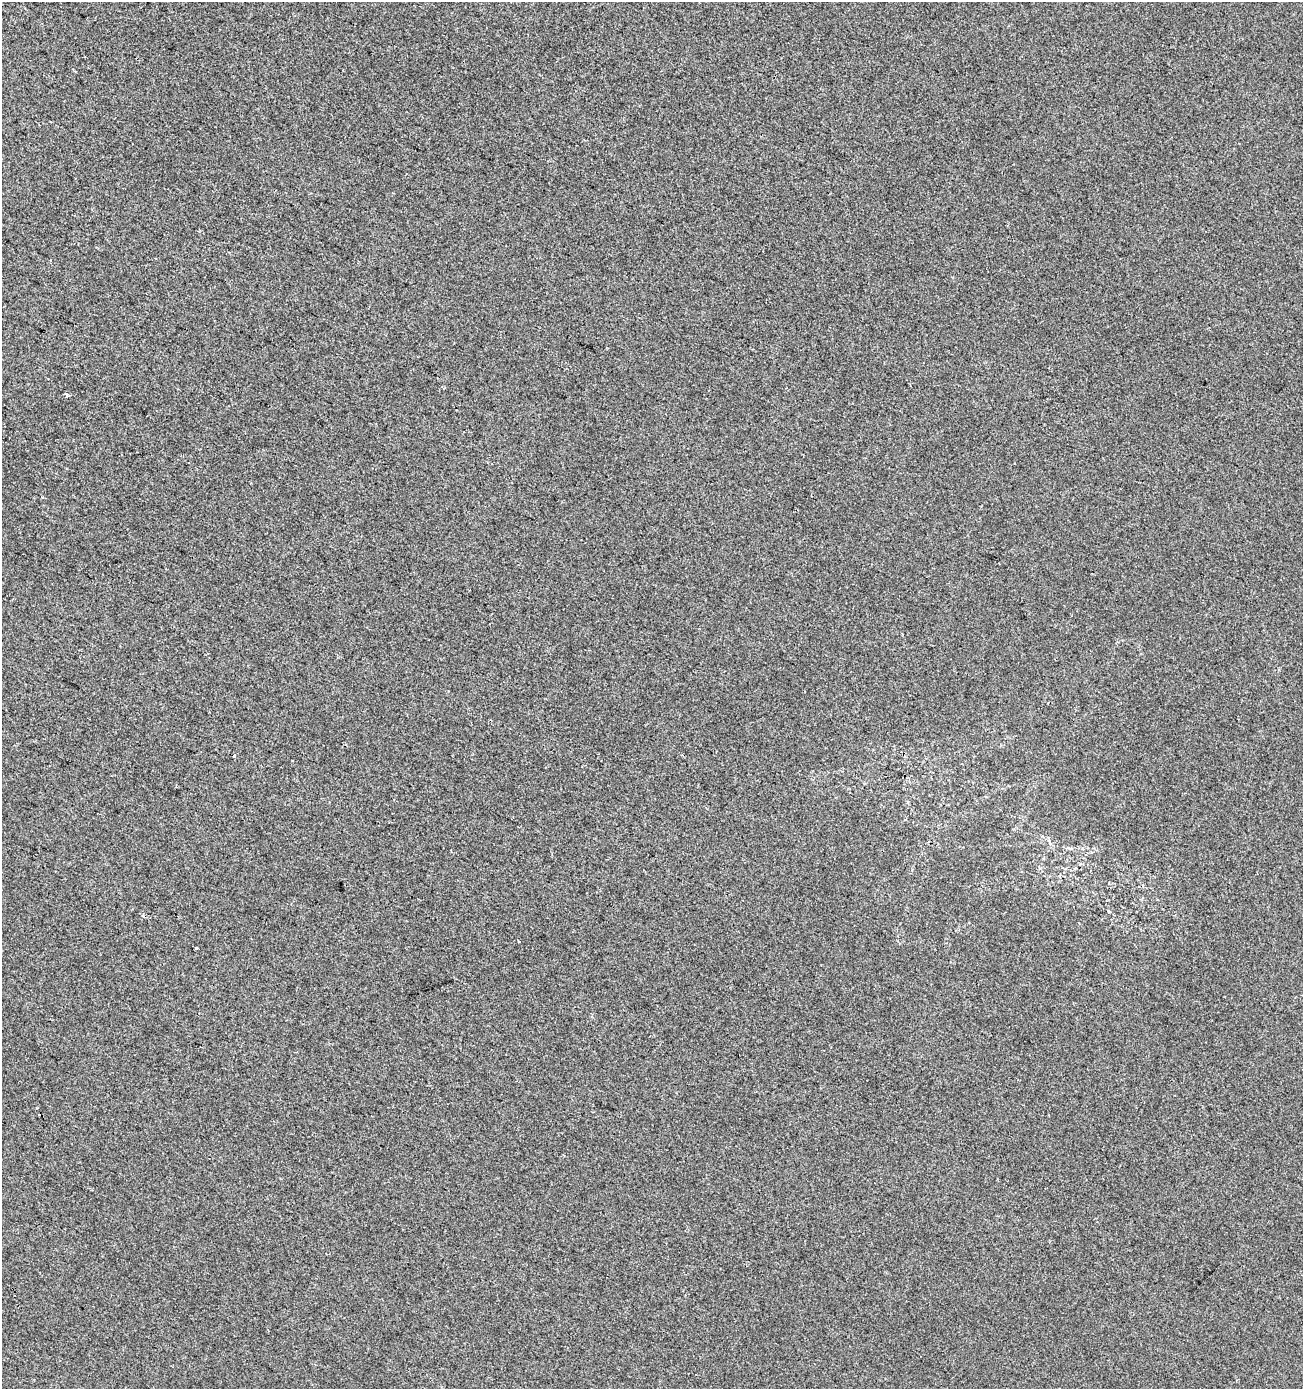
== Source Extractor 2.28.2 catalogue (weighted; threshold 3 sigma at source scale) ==
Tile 11 of 4 x 4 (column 3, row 3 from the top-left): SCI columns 2879-4179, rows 1389-2775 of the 5692 x 5559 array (HDU 1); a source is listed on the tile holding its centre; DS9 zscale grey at full resolution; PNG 1305 x 1391 px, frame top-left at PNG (2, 2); no overlay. Shown black and unused: <1% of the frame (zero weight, under 2 of 3 exposures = <1% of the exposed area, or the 3 px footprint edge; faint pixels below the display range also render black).
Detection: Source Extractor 2.28.2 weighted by HDU 2 'WHT'; one run over the whole footprint, this tile lists its part. Background 1.46e-04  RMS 0.0056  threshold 0.0254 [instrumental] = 3 sigma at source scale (4.5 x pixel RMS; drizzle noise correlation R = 1.50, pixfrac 1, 0.0396/0.0396 arcsec/px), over >= 5 px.
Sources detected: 7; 3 cosmic-ray / hot-pixel residue — not listed; the other 4 listed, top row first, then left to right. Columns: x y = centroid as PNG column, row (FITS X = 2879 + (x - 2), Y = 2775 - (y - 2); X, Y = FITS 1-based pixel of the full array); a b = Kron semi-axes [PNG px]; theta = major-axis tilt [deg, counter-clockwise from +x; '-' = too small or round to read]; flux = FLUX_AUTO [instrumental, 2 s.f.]
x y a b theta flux
67 395 4 3 - 3.2
1109 912 4 3 - 0.55
519 942 3 2 - 0.63
196 948 3 3 - 4.4